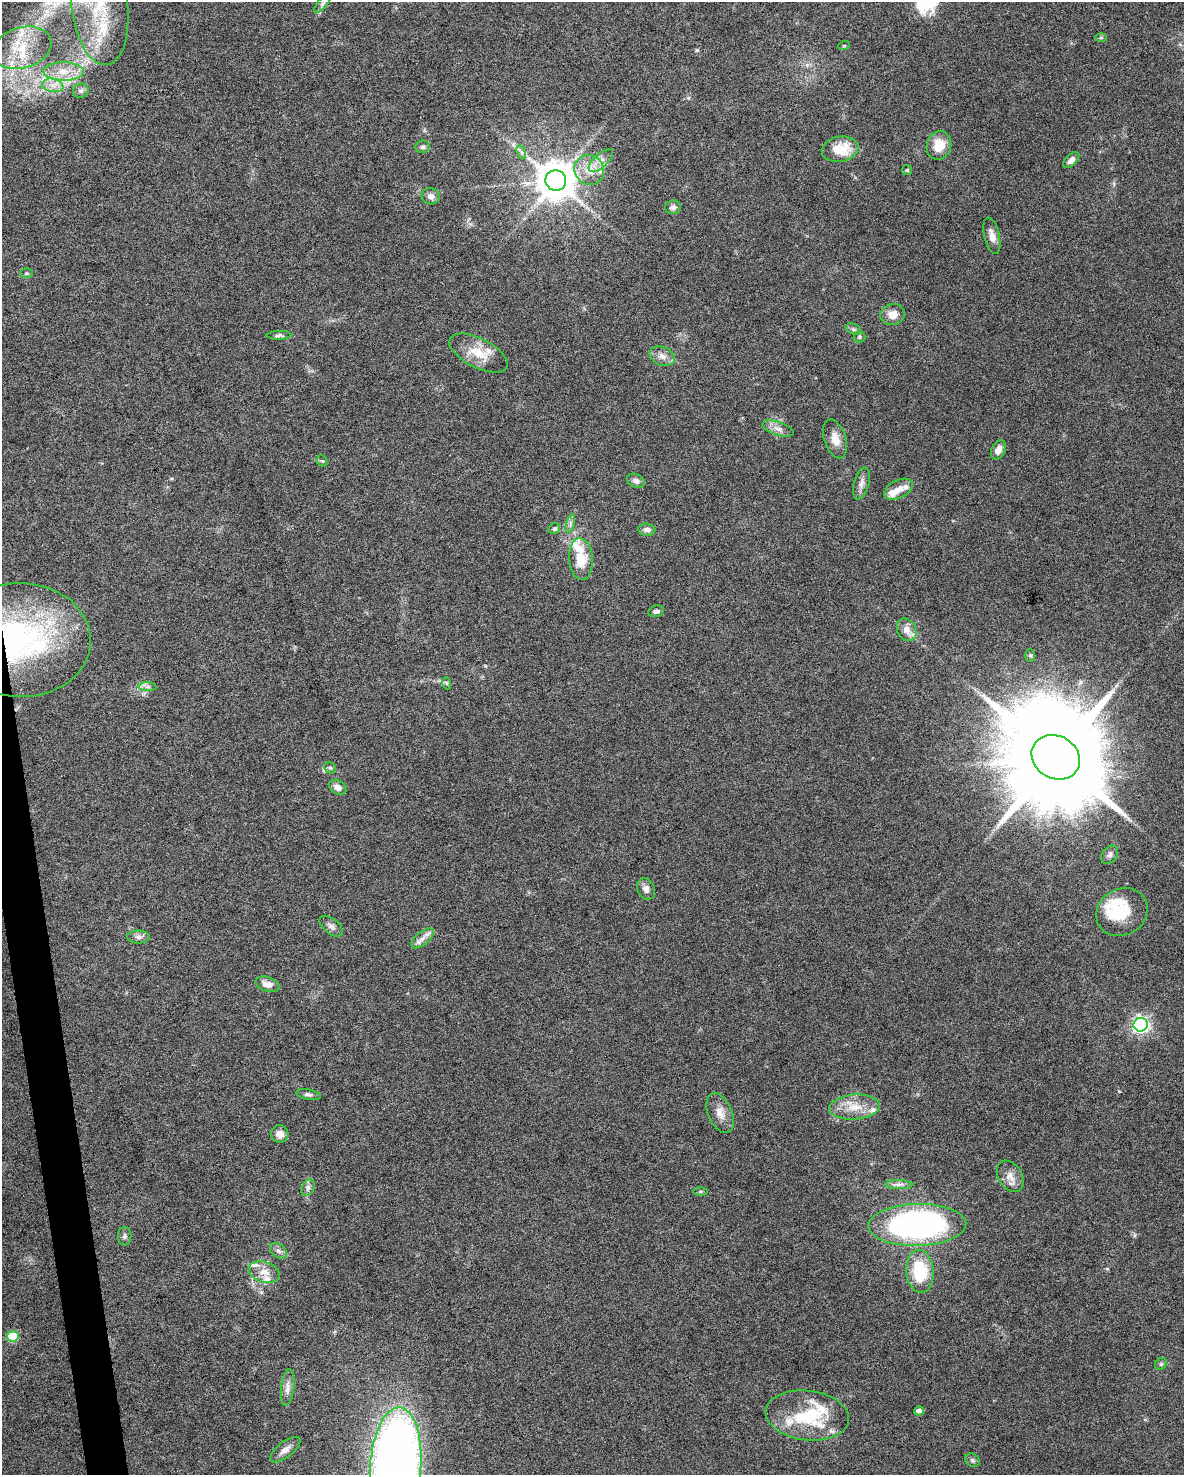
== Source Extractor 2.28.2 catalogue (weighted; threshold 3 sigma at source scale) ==
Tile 7 of 4 x 3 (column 3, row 2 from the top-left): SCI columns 2367-3548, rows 1533-3005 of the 4731 x 4494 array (HDU 1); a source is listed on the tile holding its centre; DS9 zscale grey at full resolution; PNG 1186 x 1477 px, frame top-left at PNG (2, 2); each listed source drawn as its Kron ellipse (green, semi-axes under 4 px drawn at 4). Shown black and unused: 2% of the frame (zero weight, under 6 of 12 exposures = <1% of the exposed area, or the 3 px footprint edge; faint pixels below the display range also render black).
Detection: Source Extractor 2.28.2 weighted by HDU 2 'WHT'; one run over the whole footprint, this tile lists its part. Background 0.0368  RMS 0.0023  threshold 0.00935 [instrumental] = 3 sigma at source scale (4.09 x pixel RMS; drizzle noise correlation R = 1.36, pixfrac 0.8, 0.0396/0.0396 arcsec/px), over >= 5 px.
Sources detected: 92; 2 inside a brighter object's white glare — neither listed nor drawn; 14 inside a brighter listed object's ellipse — not listed separately; the other 76 listed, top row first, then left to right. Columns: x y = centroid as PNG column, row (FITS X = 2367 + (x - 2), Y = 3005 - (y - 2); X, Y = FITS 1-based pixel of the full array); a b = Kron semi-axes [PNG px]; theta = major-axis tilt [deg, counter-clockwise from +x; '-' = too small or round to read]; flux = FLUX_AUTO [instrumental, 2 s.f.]
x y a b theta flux
100 4 61 28 -83 17
322 4 11 4 50 0.65
1101 37 6 4 1 0.28
844 46 6 3 19 0.21
22 48 30 20 17 8.6
63 71 20 9 0 3.7
53 85 11 6 -10 1.6
81 91 8 7 - 0.65
939 145 14 12 72 4.1
423 147 7 6 - 0.52
840 149 18 12 10 6.2
521 152 7 4 -71 0.49
1071 160 10 5 44 1.1
601 161 15 6 42 1.6
589 170 15 14 - 3.9
907 170 5 5 - 0.29
556 181 10 10 - 670
431 196 9 8 - 1.1
673 207 8 7 - 0.9
992 236 18 7 -77 1.7
27 273 6 5 - 0.31
893 314 12 10 16 2.3
853 329 8 5 -24 0.48
279 335 12 4 1 0.53
859 337 6 5 - 0.36
478 353 32 14 -27 5.1
662 356 13 9 -22 1.5
778 429 16 6 -18 1.4
835 439 20 11 -72 2.5
998 450 10 6 66 1.5
322 461 6 5 - 0.31
636 481 9 6 -25 0.97
861 483 16 7 74 1.3
899 489 15 9 26 2
570 524 9 4 75 0.55
554 529 6 5 - 0.35
647 530 8 6 -5 0.85
581 559 21 12 -86 5.2
656 611 8 5 14 0.58
907 630 12 9 -63 1.9
21 640 70 57 -1 57
1030 655 6 5 - 0.34
446 683 6 4 -71 0.32
148 687 9 4 0 0.61
1056 757 25 21 -31 5600
330 768 6 5 - 0.33
338 787 9 6 -31 1.4
1110 855 10 7 53 0.8
646 889 11 8 -66 1.2
1122 912 27 23 31 7.3
331 926 13 7 -39 1
138 937 11 6 -1 0.9
422 938 13 6 40 1.4
267 984 12 7 -18 1.8
1141 1025 7 6 - 68
308 1094 12 5 -11 0.68
855 1107 25 12 4 4.5
720 1113 21 12 -67 2.4
280 1134 9 8 - 1.6
1010 1176 17 12 -58 2.2
899 1184 13 4 -2 0.9
308 1187 9 6 64 0.73
700 1192 7 4 0 0.3
917 1225 49 21 1 71
125 1236 9 6 90 0.61
278 1251 9 6 -39 0.79
920 1271 21 13 -85 10
264 1272 16 10 -16 2.4
13 1336 6 5 - 10
1161 1364 6 5 - 0.41
288 1387 18 6 83 1.4
919 1411 5 4 - 0.87
807 1415 42 24 -7 15
285 1450 18 8 38 1.4
972 1460 8 6 -34 0.54
396 1466 59 25 86 230
Overlapping masked pixels (flux is a lower limit): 1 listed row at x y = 21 640
Isophote crosses this tile's border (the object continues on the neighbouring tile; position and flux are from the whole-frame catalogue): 3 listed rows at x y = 100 4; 21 640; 396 1466